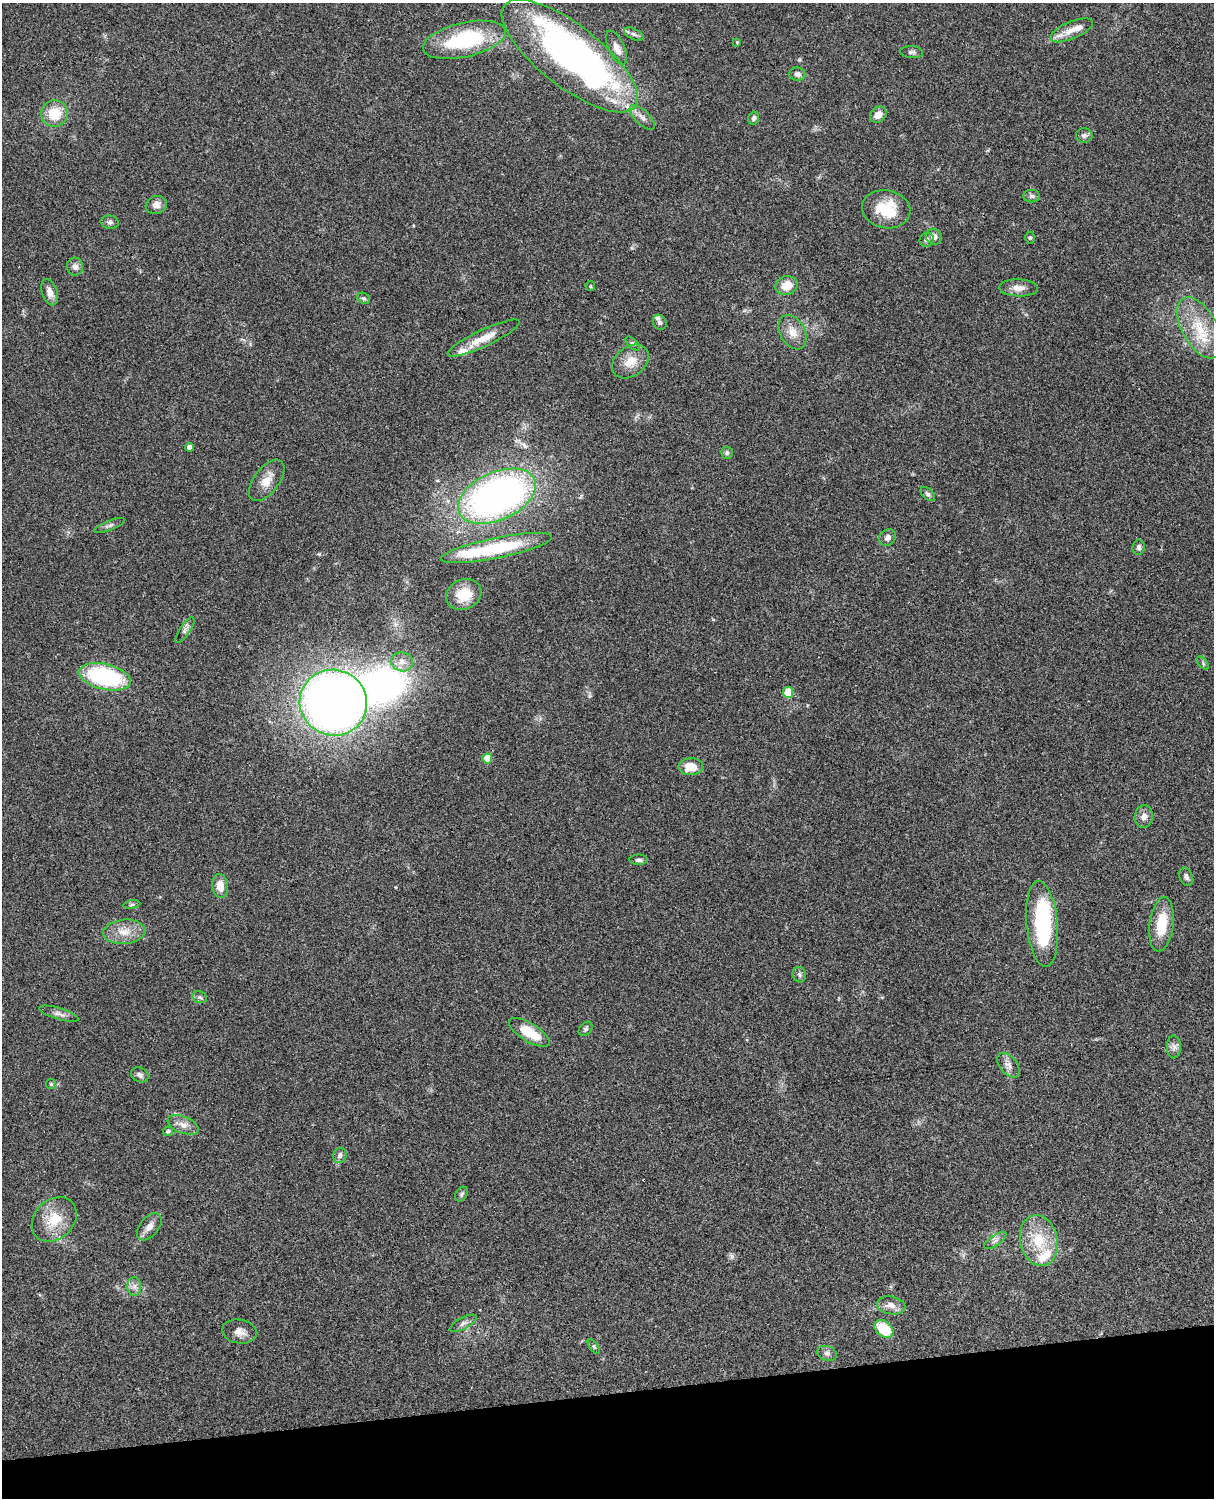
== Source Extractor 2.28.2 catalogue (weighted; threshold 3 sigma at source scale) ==
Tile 10 of 4 x 3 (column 2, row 3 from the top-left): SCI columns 1334-2545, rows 278-1773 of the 5089 x 4929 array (HDU 1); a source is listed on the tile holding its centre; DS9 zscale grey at full resolution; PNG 1216 x 1500 px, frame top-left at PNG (2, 3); each listed source drawn as its Kron ellipse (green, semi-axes under 4 px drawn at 4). Shown black and unused: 7% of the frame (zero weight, under 3 of 4 exposures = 6% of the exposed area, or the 3 px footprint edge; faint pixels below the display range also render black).
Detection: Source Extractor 2.28.2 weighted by HDU 2 'WHT'; one run over the whole footprint, this tile lists its part. Background 0.0748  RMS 0.0058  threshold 0.0262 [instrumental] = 3 sigma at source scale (4.5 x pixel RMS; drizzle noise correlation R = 1.50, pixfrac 1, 0.05/0.05 arcsec/px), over >= 5 px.
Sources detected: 89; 3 inside a brighter object's white glare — neither listed nor drawn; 4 inside a brighter listed object's ellipse — not listed separately; the other 82 listed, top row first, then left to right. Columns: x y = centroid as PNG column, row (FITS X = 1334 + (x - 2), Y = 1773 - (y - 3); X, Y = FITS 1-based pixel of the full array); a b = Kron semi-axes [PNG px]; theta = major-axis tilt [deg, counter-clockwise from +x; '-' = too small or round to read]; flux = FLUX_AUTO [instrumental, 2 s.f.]
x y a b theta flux
1071 30 23 8 23 7.3
634 34 10 5 -25 1.8
464 40 42 17 13 51
737 42 4 4 - 0.47
616 48 18 8 -66 4.8
912 52 11 6 -4 1.7
570 56 83 31 -38 270
797 74 8 6 -6 2.3
54 113 13 13 - 14
878 115 9 7 42 4.9
642 118 16 7 -44 3.6
754 118 7 5 68 1.5
1084 135 8 7 - 1.7
1031 196 8 6 -1 1.5
156 205 10 9 - 3.8
886 209 24 19 -11 20
110 222 9 6 -7 1.7
934 237 8 7 - 3
1030 238 6 4 89 0.95
927 240 7 6 - 1.6
75 267 9 8 - 2.7
590 286 5 4 - 0.68
786 286 11 9 17 9.1
1019 288 19 8 -2 4.9
50 292 14 7 -72 4.3
363 298 7 5 -29 1.1
660 322 8 6 -59 1.4
1199 328 33 17 -62 22
793 332 18 12 -61 7.4
484 338 39 8 25 12
633 344 9 4 -44 1.1
630 362 20 14 38 9.2
189 447 4 4 - 3.1
727 453 6 6 - 1.1
267 480 24 12 53 8.2
928 494 8 5 -46 1.4
497 496 41 24 24 250
109 525 16 5 21 1.8
887 538 9 7 45 2.5
1139 547 7 6 - 1.5
496 548 56 10 12 39
464 594 18 15 23 13
185 630 15 5 56 2
402 662 11 9 -10 4.3
1203 663 8 4 -54 0.93
105 677 26 12 -13 61
788 692 5 5 - 16
333 703 34 33 - 450
487 758 5 5 - 9.6
691 767 12 8 2 11
1144 817 11 9 80 3.6
639 860 9 5 0 1.7
1186 877 9 6 -71 2
220 886 12 8 -85 6.4
132 905 8 4 9 1.1
1042 924 43 15 -85 51
1162 924 27 12 83 18
124 932 21 12 6 8.6
799 975 8 6 -74 1.6
200 997 8 5 -20 1.4
59 1014 20 5 -17 2.8
585 1029 8 6 50 1.3
529 1032 23 9 -32 16
1174 1047 11 7 -90 2.4
1008 1065 14 8 -50 3.4
140 1075 9 7 -28 2.1
51 1084 5 5 - 0.7
183 1125 16 8 -21 4.5
168 1131 5 4 - 1.5
340 1155 7 6 - 2.3
461 1194 8 5 60 1.2
54 1219 25 19 45 16
149 1227 16 9 51 4.2
995 1240 13 5 35 2.2
1039 1241 26 18 -78 20
134 1286 9 7 89 2.5
891 1305 14 9 -11 4.4
463 1323 15 5 28 2.4
884 1329 10 7 -40 18
239 1332 17 12 -11 5.2
594 1347 8 4 -54 0.95
827 1353 10 7 -18 2
Overlapping masked pixels (flux is a lower limit): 1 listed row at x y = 497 496